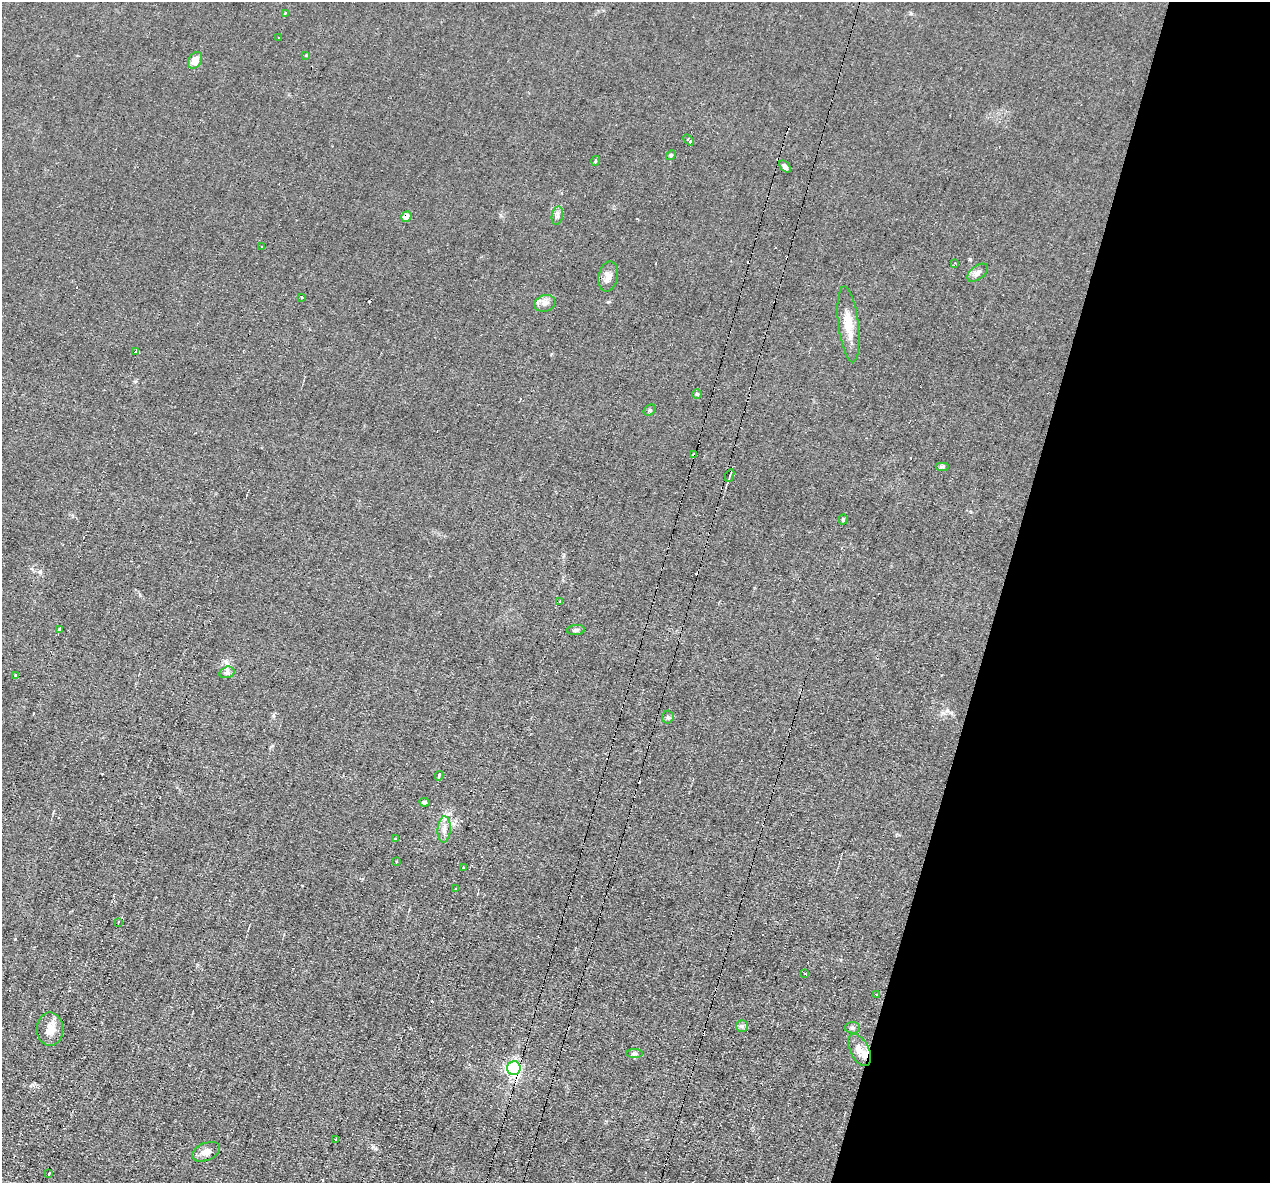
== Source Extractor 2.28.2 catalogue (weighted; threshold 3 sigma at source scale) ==
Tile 8 of 4 x 4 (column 4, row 2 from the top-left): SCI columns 3804-5071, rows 2609-3789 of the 5071 x 5095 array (HDU 1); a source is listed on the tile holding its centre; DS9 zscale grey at full resolution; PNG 1272 x 1185 px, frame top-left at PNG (2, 2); each listed source drawn as its Kron ellipse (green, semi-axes under 4 px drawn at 4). Shown black and unused: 21% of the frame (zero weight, under 2 of 3 exposures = <1% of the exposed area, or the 3 px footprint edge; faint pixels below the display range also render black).
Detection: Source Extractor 2.28.2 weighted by HDU 2 'WHT'; one run over the whole footprint, this tile lists its part. Background 0.0451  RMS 0.0069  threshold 0.031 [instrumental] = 3 sigma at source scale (4.5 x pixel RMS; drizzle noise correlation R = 1.50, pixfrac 1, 0.05/0.05 arcsec/px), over >= 5 px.
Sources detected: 71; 21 cosmic-ray / hot-pixel residue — neither listed nor drawn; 1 inside a brighter listed object's ellipse — not listed separately; the other 49 listed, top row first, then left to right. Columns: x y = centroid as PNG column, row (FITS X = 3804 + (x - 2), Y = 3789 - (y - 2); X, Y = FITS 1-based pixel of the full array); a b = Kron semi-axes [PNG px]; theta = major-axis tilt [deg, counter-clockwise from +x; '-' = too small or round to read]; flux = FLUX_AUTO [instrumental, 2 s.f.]
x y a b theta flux
285 13 3 3 - 0.86
278 38 3 2 - 1.1
306 55 3 3 - 2
195 60 9 6 57 5.7
689 140 6 3 -50 3.6
671 155 5 4 - 0.82
596 161 5 3 - 5.4
785 167 7 4 -48 2.3
557 216 9 5 79 1.9
406 217 5 4 - 6.9
261 247 3 2 - 0.54
955 263 3 3 - 0.68
978 273 12 6 37 2.9
608 277 15 9 78 4.8
302 297 3 3 - 1.5
545 303 11 8 17 3.6
848 324 38 10 -83 13
136 352 3 3 - 37
697 394 5 4 - 0.87
650 410 6 5 - 0.99
694 455 4 3 - 4.3
942 467 7 4 0 1.2
730 475 7 3 68 1.2
843 519 5 4 - 0.94
560 601 3 2 - 1.6
59 630 4 3 - 6.2
576 630 9 5 6 1.6
227 672 8 5 16 1.9
15 675 4 3 - 0.76
668 717 6 6 - 1.2
439 776 5 3 - 4.1
424 802 5 4 - 1.3
444 829 13 6 86 4
396 839 3 3 - 0.75
396 861 3 2 - 0.96
463 867 2 2 - 0.71
456 889 3 2 - 0.85
118 922 3 2 - 0.88
805 973 3 3 - 1.3
877 995 3 3 - 1.8
742 1026 6 5 - 1.5
853 1028 7 6 - 1.5
50 1029 17 13 -90 8.3
859 1050 17 9 -63 6.6
634 1054 8 4 0 1.2
514 1068 7 7 - 120
336 1140 3 2 - 1
206 1152 15 8 22 5.3
49 1174 3 3 - 3.5
Overlapping masked pixels (flux is a lower limit): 3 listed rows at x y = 406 217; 694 455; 514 1068
Unlisted compact peaks at least as high as the median listed source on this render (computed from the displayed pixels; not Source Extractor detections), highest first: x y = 40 572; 608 302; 373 1147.